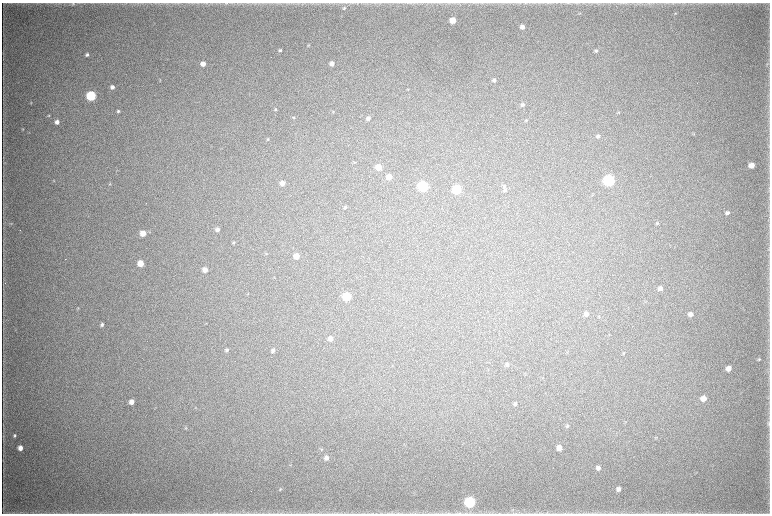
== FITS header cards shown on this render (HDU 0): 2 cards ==
NAXIS1  =                 1536 / length of data axis 1
NAXIS2  =                 1023 / length of data axis 2

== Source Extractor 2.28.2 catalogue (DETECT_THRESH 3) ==
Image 1536 x 1023 px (HDU 0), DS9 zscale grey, zoomed out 1/2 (1 PNG px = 2 x 2 image px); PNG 772 x 516 px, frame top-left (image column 1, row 1022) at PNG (2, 3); no overlay
Background 5070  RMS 41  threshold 123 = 3 sigma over >= 5 px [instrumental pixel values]
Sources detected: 100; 4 cannot appear on this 1/2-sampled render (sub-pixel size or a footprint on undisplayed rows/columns) and are not listed; the other 96 listed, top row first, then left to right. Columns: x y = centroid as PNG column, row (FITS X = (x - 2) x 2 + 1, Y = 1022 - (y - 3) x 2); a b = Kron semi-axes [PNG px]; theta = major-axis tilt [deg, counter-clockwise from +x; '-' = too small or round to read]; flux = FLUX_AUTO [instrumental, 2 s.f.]
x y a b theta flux
226 3 5 3 - 7.6e+03
73 4 5 4 - 1.3e+04
344 8 6 5 - 1.5e+04
580 13 5 3 - 6.5e+03
675 13 4 3 - 7.0e+03
453 20 4 4 - 1.3e+05
522 27 4 4 - 5.0e+04
308 45 4 3 - 6.2e+03
280 50 4 4 - 1.5e+04
596 51 4 4 - 1.4e+04
3 53 3 2 - 3.0e+03
87 55 4 4 - 2.0e+04
332 63 4 4 - 4.5e+04
203 64 4 4 - 6.3e+04
767 64 6 4 63 1.2e+04
160 80 4 3 - 6.3e+03
494 80 5 4 - 2.2e+04
112 87 4 4 - 3.3e+04
408 89 4 2 - 4.9e+03
91 96 5 5 - 9.2e+05
31 103 4 3 - 6.1e+03
523 105 4 4 - 1.5e+04
275 109 5 4 - 1.0e+04
118 111 4 4 - 1.5e+04
333 111 3 3 - 5.5e+03
618 112 3 3 - 5.7e+03
49 115 4 4 - 7.3e+03
294 118 4 4 - 1.0e+04
368 118 4 4 - 2.9e+04
526 120 4 3 - 8.2e+03
57 122 4 4 - 4.6e+04
23 129 3 2 - 4.6e+03
694 134 4 2 - 4.8e+03
598 136 5 4 - 1.9e+04
268 139 6 5 - 1.4e+04
355 162 5 4 - 7.4e+03
4 163 4 3 - 5.9e+03
752 165 5 4 - 8.0e+04
379 167 5 5 - 1.3e+05
389 177 4 4 - 8.5e+04
609 180 5 5 - 1.5e+06
54 181 3 3 - 5.3e+03
282 183 4 4 - 4.8e+04
110 184 4 3 - 7.5e+03
423 186 5 5 - 1.2e+06
504 186 6 4 46 1.3e+04
457 189 5 5 - 5.5e+05
505 190 5 4 - 1.3e+04
146 203 2 1 - 2.4e+03
345 207 4 4 - 1.1e+04
727 213 5 4 - 2.3e+04
11 223 3 3 - 5.6e+03
657 223 5 4 - 1.1e+04
217 229 4 4 - 2.8e+04
143 233 5 5 - 1.1e+05
233 243 4 4 - 1.0e+04
266 253 4 4 - 7.1e+03
296 256 5 4 - 1.0e+05
141 263 4 4 - 1.4e+05
205 270 5 5 - 6.7e+04
660 288 5 5 - 3.1e+04
347 296 5 5 - 4.0e+05
78 308 5 3 - 8.3e+03
586 314 5 5 - 3.2e+04
690 314 4 4 - 3.8e+04
599 317 4 2 - 6.1e+03
206 323 3 3 - 4.3e+03
102 324 4 3 - 1.6e+04
330 339 5 5 - 4.4e+04
227 350 5 4 - 1.7e+04
273 350 4 4 - 2.2e+04
624 353 4 3 - 6.6e+03
759 359 4 4 - 1.1e+04
507 364 4 4 - 1.7e+04
729 368 5 4 - 6.0e+04
543 378 4 1 - 3.6e+03
703 399 5 5 - 7.5e+04
131 402 4 4 - 5.3e+04
515 404 4 4 - 1.5e+04
768 424 7 4 -88 1.3e+04
567 426 6 4 43 1.5e+04
186 428 4 3 - 7.5e+03
14 435 4 3 - 1.4e+04
3 436 6 2 -86 5.4e+03
656 437 4 3 - 6.5e+03
20 448 4 4 - 5.6e+04
559 448 5 5 - 7.6e+04
321 449 5 4 - 9.5e+03
326 458 5 5 - 3.7e+04
598 468 4 4 - 3.0e+04
697 472 3 2 - 3.5e+03
280 489 5 4 - 9.6e+03
618 489 5 4 - 3.8e+04
470 502 6 5 - 1.2e+06
3 512 4 1 - 3.3e+03
187 513 7 1 0 1.0e+04
At the frame edge (FLAGS 8, measured only in part): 1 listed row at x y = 470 502
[4 sub-pixel or undisplayed-footprint detections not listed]